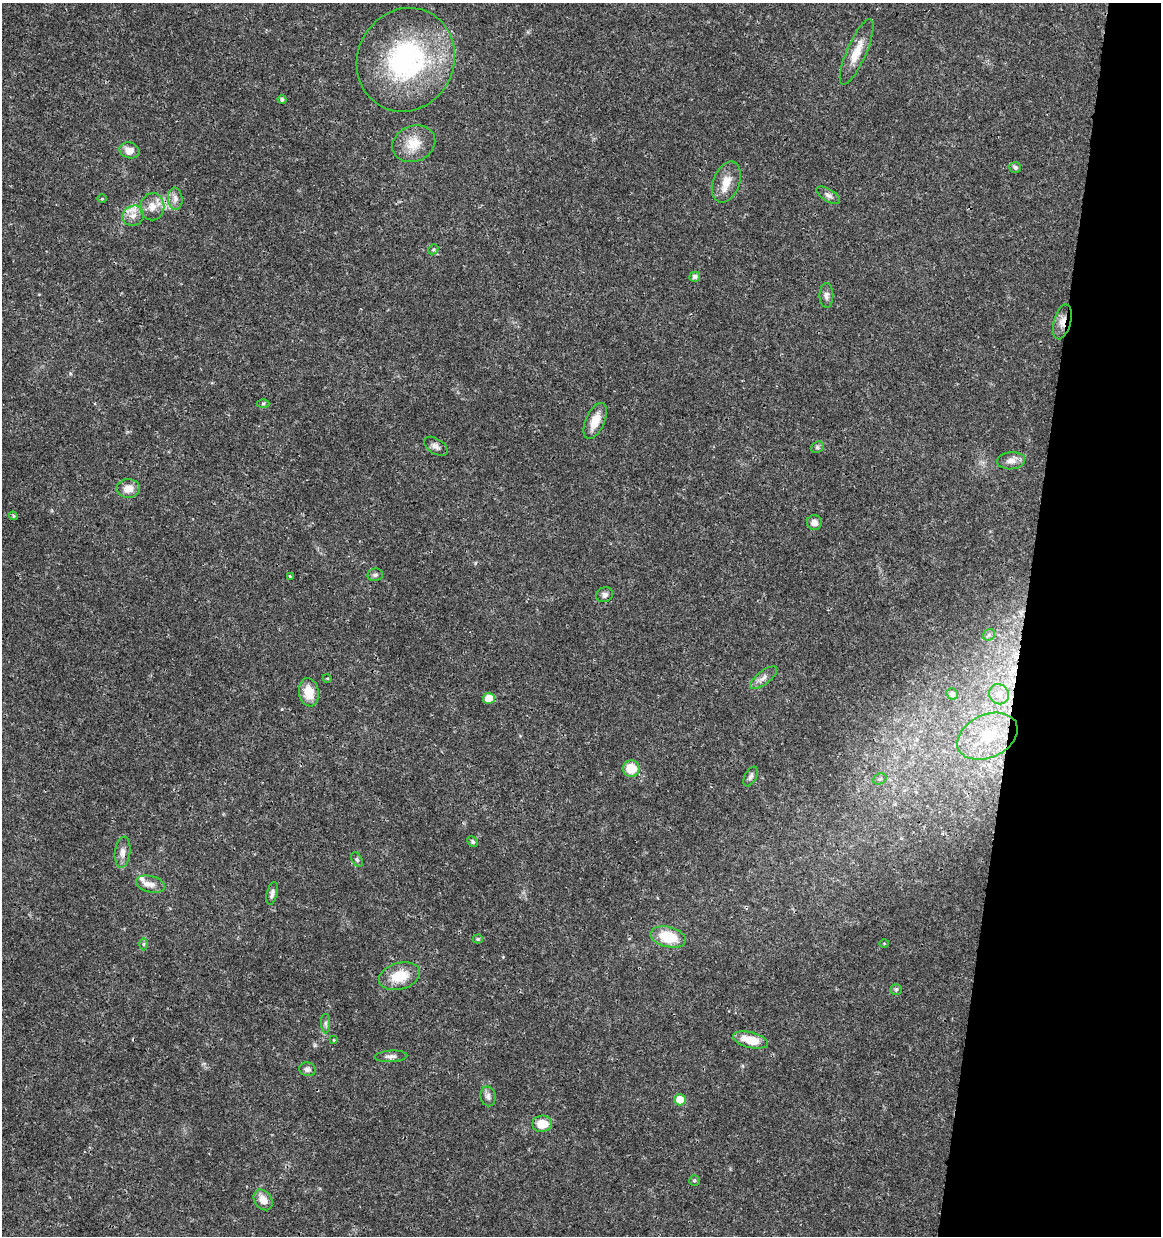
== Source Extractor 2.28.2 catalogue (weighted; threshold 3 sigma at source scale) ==
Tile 8 of 4 x 4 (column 4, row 2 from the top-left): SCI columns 3704-4862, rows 2478-3711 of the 5148 x 4947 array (HDU 1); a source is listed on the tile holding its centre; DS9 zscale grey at full resolution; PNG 1163 x 1238 px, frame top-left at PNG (2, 3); each listed source drawn as its Kron ellipse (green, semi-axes under 4 px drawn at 4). Shown black and unused: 12% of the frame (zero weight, under 3 of 4 exposures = <1% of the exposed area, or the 3 px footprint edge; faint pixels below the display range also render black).
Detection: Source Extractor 2.28.2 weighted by HDU 2 'WHT'; one run over the whole footprint, this tile lists its part. Background 0.0192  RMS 0.0018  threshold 0.00796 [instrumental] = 3 sigma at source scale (4.5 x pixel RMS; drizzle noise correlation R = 1.50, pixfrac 1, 0.0396/0.0396 arcsec/px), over >= 5 px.
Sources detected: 62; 1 cosmic-ray / hot-pixel residue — neither listed nor drawn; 2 inside a brighter listed object's ellipse — not listed separately; the other 59 listed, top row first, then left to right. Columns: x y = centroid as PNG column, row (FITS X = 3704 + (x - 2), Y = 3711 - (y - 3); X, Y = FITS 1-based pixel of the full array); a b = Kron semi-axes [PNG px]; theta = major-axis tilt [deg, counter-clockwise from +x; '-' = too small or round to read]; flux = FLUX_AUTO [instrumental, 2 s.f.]
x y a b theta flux
857 52 35 9 66 3.2
406 60 53 48 63 30
282 100 4 4 - 0.4
414 144 22 18 22 3.6
129 150 10 7 -18 1.6
1015 167 6 5 - 0.48
726 182 21 13 68 2.4
828 195 13 6 -31 0.71
102 199 5 3 - 0.15
175 199 11 7 -86 0.88
152 207 13 12 - 2
133 216 11 10 - 1.5
433 249 5 4 - 0.25
695 277 5 5 - 0.71
826 295 12 7 89 0.7
1062 322 18 8 75 1.6
263 403 6 4 0 0.26
595 421 19 9 66 2.9
436 446 13 7 -32 0.81
817 447 7 5 23 0.37
1011 461 14 8 4 1.3
128 488 12 9 1 2
13 516 4 3 - 0.25
814 523 7 7 - 1
375 575 8 6 9 0.46
290 577 3 3 - 2
605 595 8 7 - 0.7
989 635 6 5 - 0.38
327 678 4 3 - 0.15
763 678 16 6 38 1
309 692 14 10 -80 3.2
952 694 6 5 - 0.57
999 694 10 9 - 1.6
489 698 6 5 - 2.6
987 736 32 21 25 8.4
631 768 8 8 - 3.7
751 776 10 5 62 0.53
880 779 7 5 22 0.43
473 842 6 4 -47 0.37
122 852 15 7 83 1.2
357 859 8 5 -62 0.37
150 884 15 8 -13 1.3
272 893 11 5 77 0.62
668 937 18 10 -14 6.2
478 939 5 4 - 0.32
884 943 5 3 - 0.16
143 944 6 4 89 0.31
399 976 21 13 16 4.6
896 990 6 5 - 0.4
326 1023 10 4 -90 0.45
334 1040 3 3 - 0.21
750 1040 18 7 -14 3.6
391 1056 16 5 3 0.75
307 1069 8 6 -10 0.64
488 1096 10 7 -80 0.78
680 1100 6 5 - 3
542 1124 10 8 5 3.2
694 1180 5 5 - 0.28
263 1200 11 8 -52 1.8
Overlapping masked pixels (flux is a lower limit): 1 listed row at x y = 1062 322